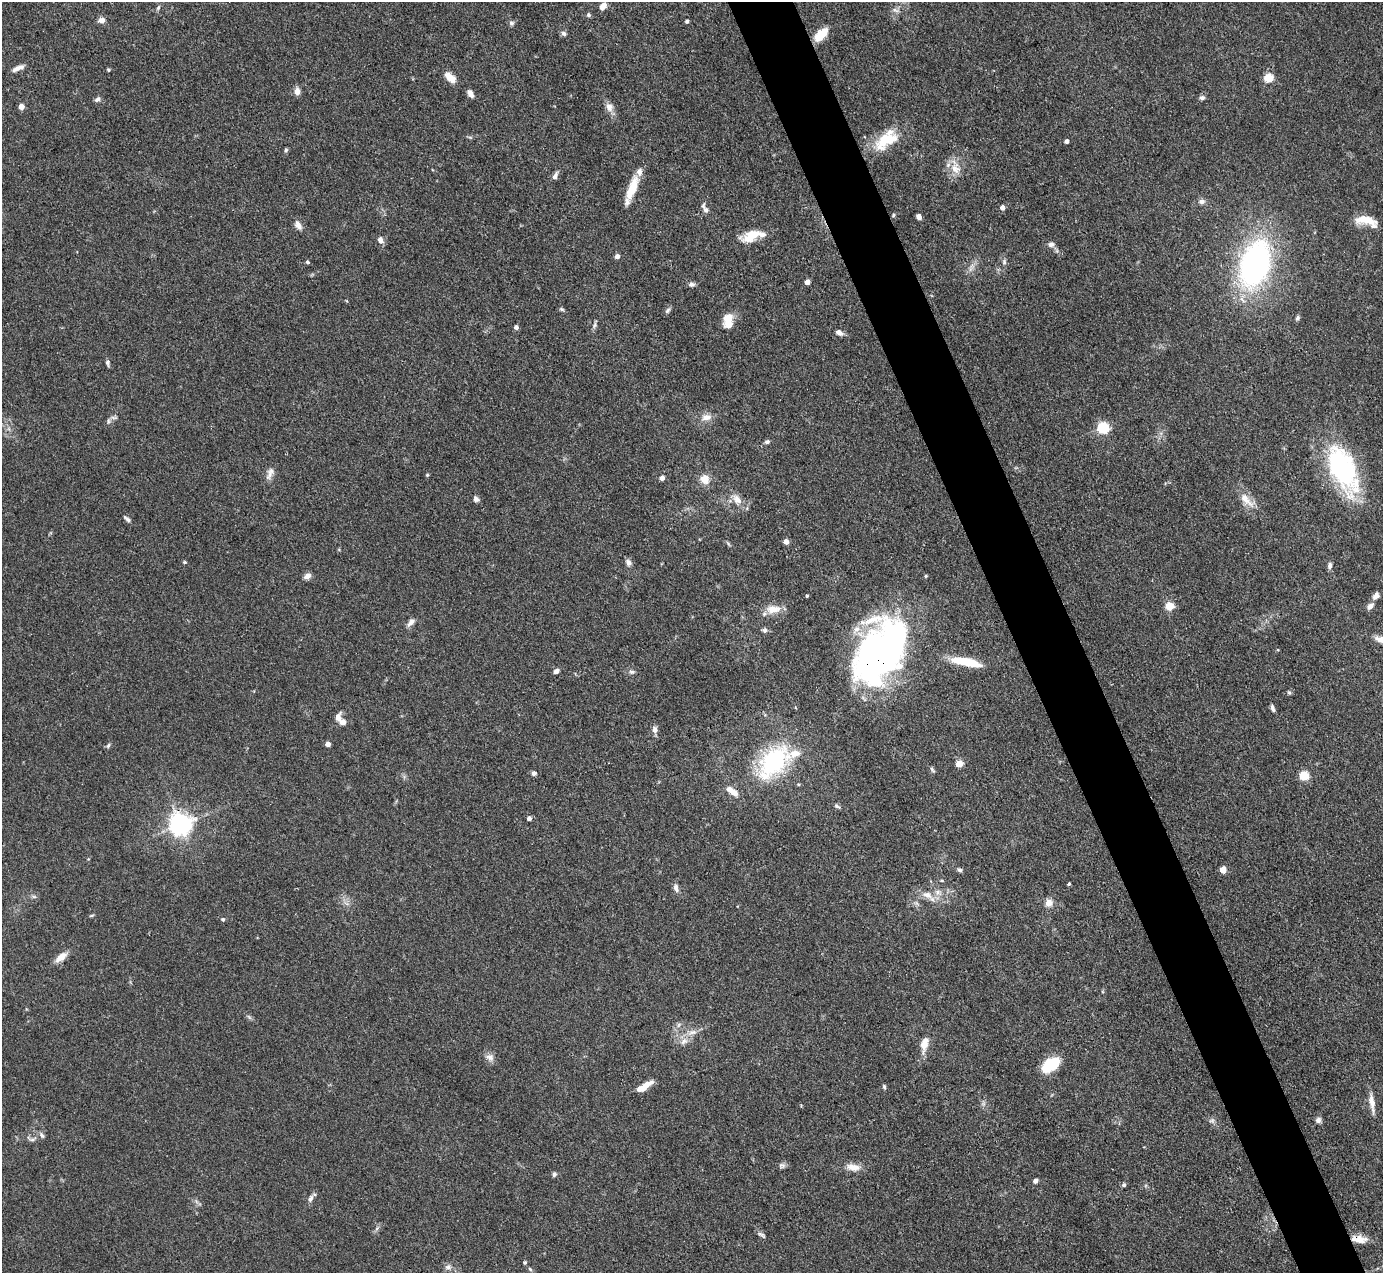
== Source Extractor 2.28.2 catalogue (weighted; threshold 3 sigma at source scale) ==
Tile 6 of 4 x 4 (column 2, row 2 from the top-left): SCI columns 1383-2763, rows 2822-4092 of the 5527 x 5514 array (HDU 1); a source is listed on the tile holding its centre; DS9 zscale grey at full resolution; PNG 1385 x 1275 px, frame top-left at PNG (2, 2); no overlay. Shown black and unused: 5% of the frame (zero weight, under 3 of 4 exposures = <1% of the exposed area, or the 3 px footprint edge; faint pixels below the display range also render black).
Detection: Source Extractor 2.28.2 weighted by HDU 2 'WHT'; one run over the whole footprint, this tile lists its part. Background 0.0867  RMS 0.0058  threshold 0.0263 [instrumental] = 3 sigma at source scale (4.5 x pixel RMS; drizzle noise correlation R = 1.50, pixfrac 1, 0.05/0.05 arcsec/px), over >= 5 px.
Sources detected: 144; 1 too faint to see at this stretch — not listed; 11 inside a brighter listed object's ellipse — not listed separately; the other 132 listed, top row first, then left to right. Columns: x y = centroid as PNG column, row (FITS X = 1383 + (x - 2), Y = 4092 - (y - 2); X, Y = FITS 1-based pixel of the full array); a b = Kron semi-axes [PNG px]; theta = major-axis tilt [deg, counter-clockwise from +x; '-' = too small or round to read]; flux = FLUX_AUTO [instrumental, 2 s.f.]
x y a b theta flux
603 6 8 6 47 3.6
158 8 8 5 63 1.2
895 10 10 5 -27 1.8
589 15 5 4 - 1.5
102 20 8 6 4 3.1
687 21 5 4 - 1.1
511 23 8 6 -1 1.4
564 33 8 6 -43 1.6
821 34 18 9 45 11
18 68 15 5 25 3.6
108 70 4 4 - 0.8
450 77 13 7 -41 7.2
1268 78 5 5 - 30
297 91 10 7 -90 3.1
470 94 8 5 -62 3.3
1202 98 6 5 - 1.7
97 99 8 5 33 1.8
21 107 4 4 - 6.4
609 107 12 9 -69 4.2
470 137 7 4 -19 0.76
886 140 35 17 39 21
1067 141 4 4 - 2.2
286 150 6 5 - 0.96
955 168 23 13 -75 8.5
555 176 10 5 66 2.3
632 188 32 10 69 13
1202 202 9 7 11 2.1
1002 207 5 4 - 3.3
705 209 14 6 -62 2.9
893 215 5 4 - 0.77
919 217 5 4 - 2.8
1363 219 32 12 -21 12
298 225 12 7 -59 3.5
751 236 26 12 24 12
380 240 8 7 - 2.9
1051 244 9 7 3 2.3
617 256 4 4 - 3
307 262 4 4 - 1.1
1004 262 8 5 -89 1.5
1255 264 40 24 73 170
972 266 13 6 53 3
807 282 4 4 - 4.9
692 284 8 6 -10 1.8
561 309 7 4 -27 0.98
668 310 9 5 53 1.4
728 318 15 10 50 7.3
1297 318 7 5 66 1.3
594 325 9 5 67 1.5
516 327 4 4 - 2.6
839 333 10 6 -25 2.6
108 363 8 5 -76 1.4
114 417 10 4 0 1.3
706 417 14 9 9 4.7
108 421 8 4 83 1.2
1103 428 5 5 - 72
767 442 6 5 - 1.5
1343 469 55 25 -65 89
270 473 19 8 68 3.7
427 475 4 4 - 0.68
662 478 4 4 - 3.7
705 479 10 10 - 7.1
476 499 7 5 -37 2.1
737 499 16 10 -52 5.6
1246 500 26 10 -46 7.9
127 519 11 4 -42 1.5
786 542 4 4 - 4.7
184 562 5 4 - 0.85
628 562 9 7 -57 2.2
1330 565 8 6 83 1.9
307 576 8 6 29 3.1
926 576 4 4 - 0.63
807 596 3 2 - 0.74
1376 596 9 6 53 2.9
1169 606 5 5 - 23
1370 606 11 6 43 2.6
773 609 21 10 4 7.7
411 622 11 6 44 2.9
764 630 7 6 - 1.5
1382 640 18 7 -15 5.5
880 651 63 40 58 260
966 662 36 9 -11 18
556 671 7 5 37 1.9
632 672 8 5 -9 1.5
1289 693 5 5 - 0.92
1272 708 9 4 -70 1.6
338 717 13 8 84 3.3
655 729 9 7 -84 2.6
328 744 4 4 - 4.3
108 746 8 5 62 1.1
773 762 36 22 47 68
959 764 5 4 - 14
932 770 8 4 -53 1.1
534 773 6 6 - 1.6
1304 776 5 5 - 36
734 793 12 7 -45 5
837 806 8 4 -31 1.2
529 818 4 4 - 2.5
181 824 7 7 - 460
959 870 7 5 -37 1.2
1223 870 5 4 - 11
942 881 5 3 - 0.6
1069 884 4 3 - 0.9
676 888 12 6 -77 2.4
927 895 15 9 -28 6
34 896 8 4 -9 1.2
1049 903 11 10 - 4
91 915 7 3 9 0.73
223 919 5 5 - 0.92
61 957 16 8 38 5.4
249 1017 8 4 -45 1.2
679 1025 7 5 60 1.6
692 1032 13 6 9 3.7
684 1041 12 8 35 4.1
924 1044 17 8 79 7.5
490 1057 12 9 -40 3.3
1051 1065 16 9 33 27
646 1085 18 7 29 5.7
884 1087 6 4 -86 0.94
1372 1102 20 7 -81 5.5
1318 1120 7 7 - 1.9
31 1139 17 7 -7 2.9
782 1165 9 7 -1 1.7
853 1167 19 9 -8 5.9
554 1174 6 5 - 1.2
1035 1181 5 4 - 2.5
1124 1185 5 5 - 1.3
310 1199 11 6 62 2.2
762 1235 14 4 -37 1.5
1360 1239 17 9 -7 6.6
525 1262 5 4 - 0.83
448 1267 9 8 - 2.5
530 1269 7 4 -45 0.87
Overlapping masked pixels (flux is a lower limit): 3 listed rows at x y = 880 651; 181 824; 1360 1239
Isophote crosses this tile's border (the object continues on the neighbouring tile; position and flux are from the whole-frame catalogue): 1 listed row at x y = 1382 640